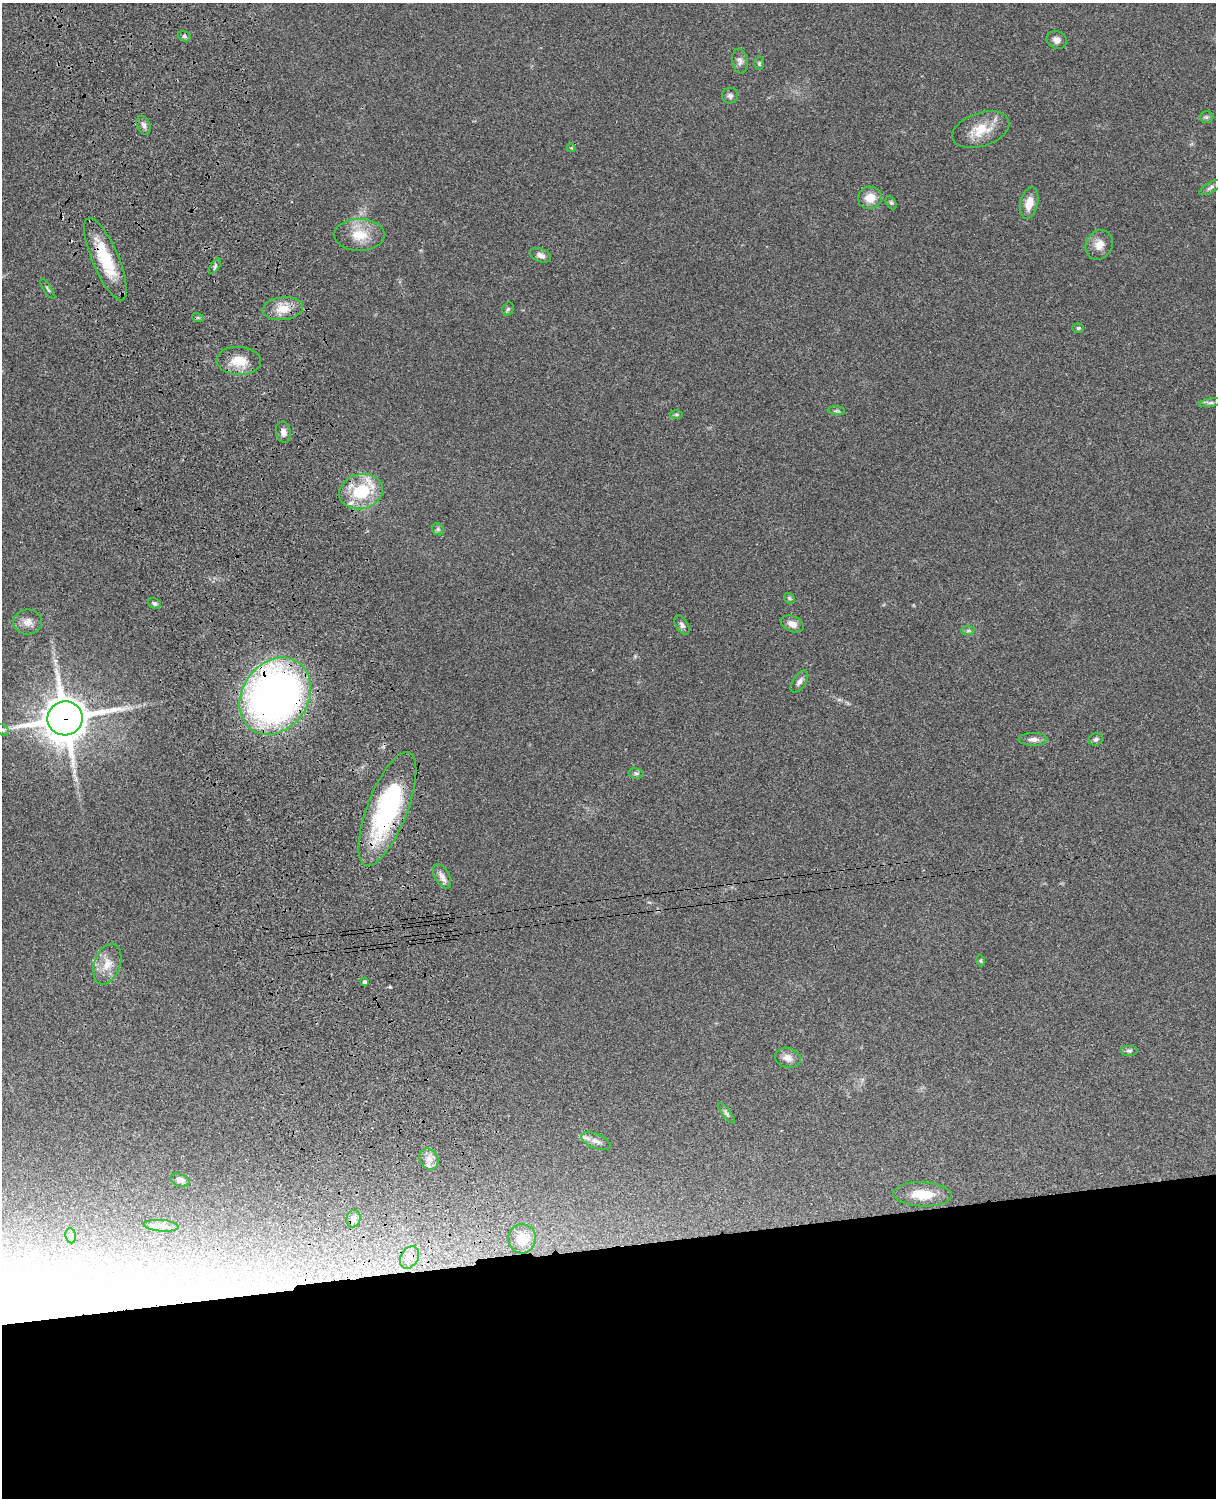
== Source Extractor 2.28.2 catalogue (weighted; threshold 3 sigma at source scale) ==
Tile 11 of 4 x 3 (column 3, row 3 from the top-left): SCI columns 2550-3763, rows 278-1773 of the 5092 x 4930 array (HDU 1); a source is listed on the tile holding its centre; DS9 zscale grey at full resolution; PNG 1218 x 1500 px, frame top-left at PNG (2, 3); each listed source drawn as its Kron ellipse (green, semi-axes under 4 px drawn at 4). Shown black and unused: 17% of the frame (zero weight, under 3 of 4 exposures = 6% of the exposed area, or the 3 px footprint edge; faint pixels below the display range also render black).
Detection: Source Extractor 2.28.2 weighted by HDU 2 'WHT'; one run over the whole footprint, this tile lists its part. Background 0.0849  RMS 0.006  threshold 0.027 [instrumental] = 3 sigma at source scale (4.5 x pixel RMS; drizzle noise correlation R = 1.50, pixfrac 1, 0.05/0.05 arcsec/px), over >= 5 px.
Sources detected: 63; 1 cosmic-ray / hot-pixel residue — neither listed nor drawn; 2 inside a brighter listed object's ellipse — not listed separately; the other 60 listed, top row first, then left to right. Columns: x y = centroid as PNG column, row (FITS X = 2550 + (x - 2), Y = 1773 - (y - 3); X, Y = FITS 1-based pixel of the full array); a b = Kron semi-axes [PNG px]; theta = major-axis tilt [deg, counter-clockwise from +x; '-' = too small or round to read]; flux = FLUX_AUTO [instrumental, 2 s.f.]
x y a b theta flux
184 36 7 5 -17 1.2
1057 40 10 8 -22 3.3
740 61 12 7 -81 2.6
759 63 7 4 83 0.85
730 96 8 7 - 1.8
1206 117 7 6 - 1.1
144 125 10 6 -65 2.3
981 130 29 16 18 14
571 148 4 4 - 0.87
1211 187 13 5 30 1.7
870 198 12 11 - 7.9
891 203 7 4 -62 0.95
1029 203 16 9 77 6.9
359 235 25 16 -1 14
1099 245 15 13 61 6
540 255 11 6 -20 2.9
105 259 44 13 -67 27
215 266 9 4 54 1.2
48 289 12 3 -55 0.89
283 309 20 11 6 9.4
508 309 7 5 62 1
198 318 6 4 -18 0.75
1078 328 6 5 - 0.9
239 361 22 14 -3 11
1210 403 12 4 9 1.7
836 411 9 3 -5 0.98
676 414 6 4 0 0.99
283 432 11 7 -78 3
361 492 22 17 15 28
438 529 6 5 - 1.1
789 598 6 4 -46 0.84
154 603 6 5 - 1.1
28 622 14 12 2 5
792 624 12 7 -23 4.2
682 625 11 6 -59 2
968 630 7 4 1 1.1
799 682 12 6 55 2.3
275 696 41 33 55 400
65 718 17 17 - 1700
3 730 6 5 - 1.1
1033 739 14 6 1 3
1096 739 7 6 - 1.4
636 773 8 5 -8 1.3
387 809 60 20 69 90
442 876 13 7 -61 3.3
981 961 5 3 - 0.71
107 964 21 13 70 8.2
365 982 3 3 - 1.3
1129 1051 9 5 0 1.3
788 1058 13 10 -19 4.3
727 1113 12 4 -51 1.3
596 1141 15 7 -23 3.5
429 1159 11 8 -59 3.9
180 1180 10 6 -18 2.7
923 1194 29 12 -3 15
353 1219 9 7 79 2
161 1226 17 6 -4 2.7
71 1236 8 5 -83 0.94
522 1239 15 13 87 12
409 1257 12 8 59 5.1
Overlapping masked pixels (flux is a lower limit): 5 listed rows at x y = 105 259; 361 492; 275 696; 65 718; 387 809
Unlisted compact peaks at least as high as the median listed source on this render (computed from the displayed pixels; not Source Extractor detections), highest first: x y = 390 987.